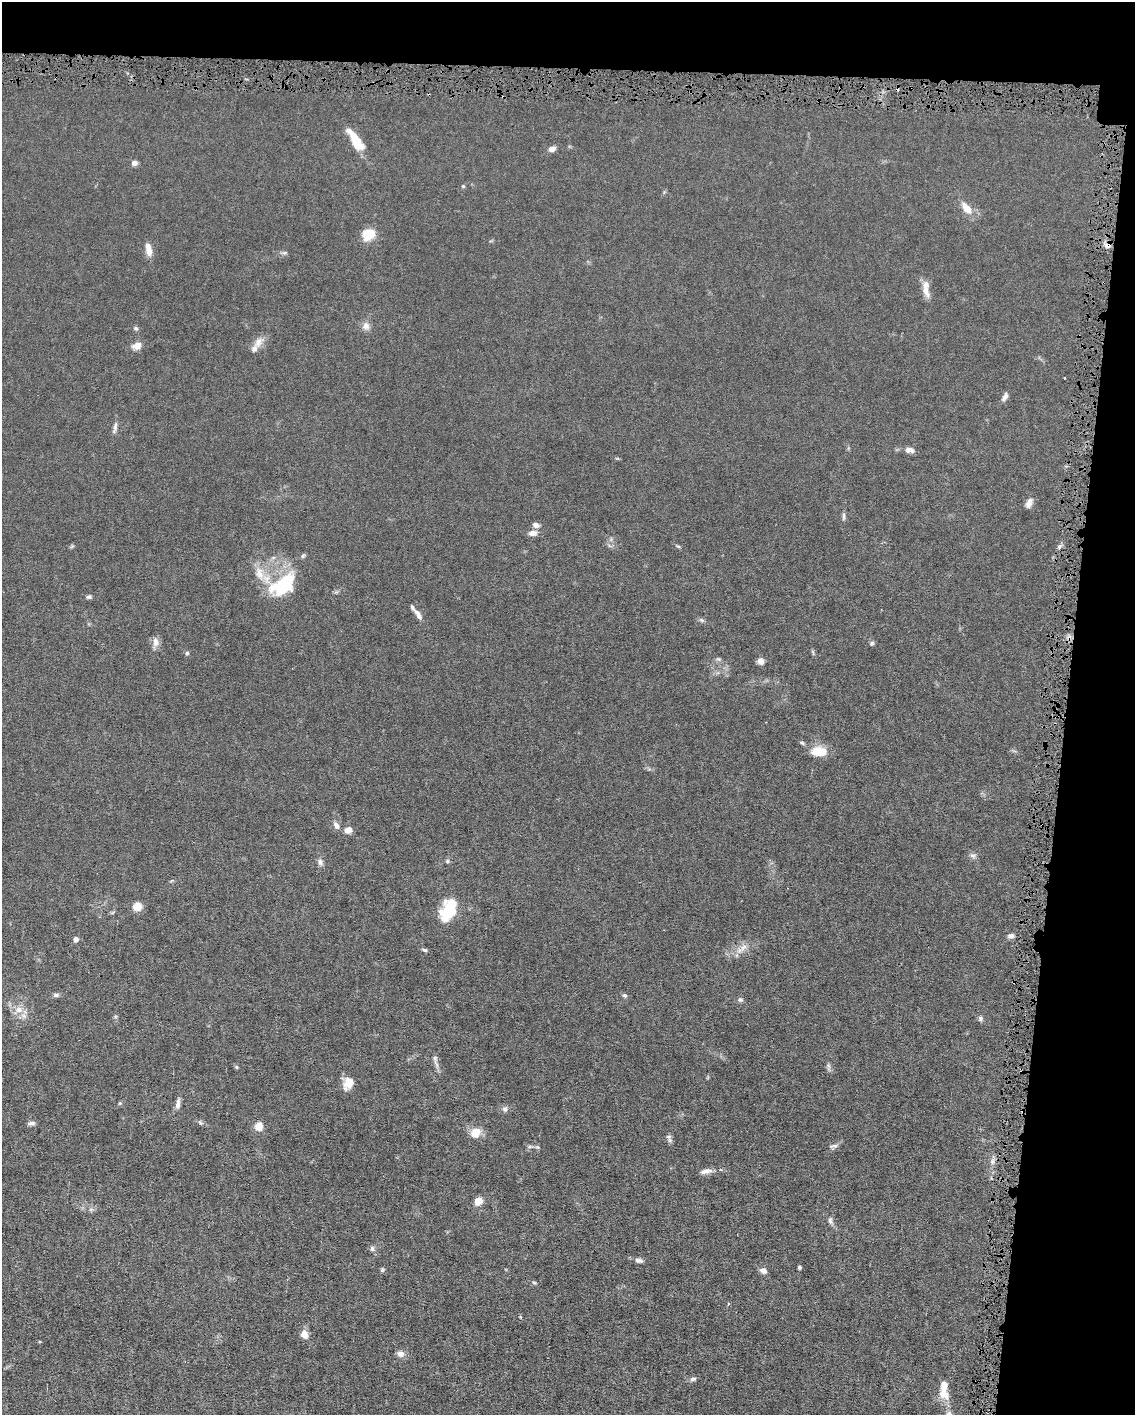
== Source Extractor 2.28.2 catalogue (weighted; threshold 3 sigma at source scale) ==
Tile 4 of 4 x 3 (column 4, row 1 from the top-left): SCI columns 3399-4531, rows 2938-4350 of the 4531 x 4566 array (HDU 1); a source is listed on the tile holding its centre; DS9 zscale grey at full resolution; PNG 1137 x 1417 px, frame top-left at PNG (2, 2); no overlay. Shown black and unused: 11% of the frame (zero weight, under 4 of 8 exposures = <1% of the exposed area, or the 3 px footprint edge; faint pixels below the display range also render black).
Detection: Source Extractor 2.28.2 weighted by HDU 2 'WHT'; one run over the whole footprint, this tile lists its part. Background 0.0155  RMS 0.0023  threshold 0.00928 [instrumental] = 3 sigma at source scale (4.09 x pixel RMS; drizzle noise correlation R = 1.36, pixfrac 0.8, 0.05/0.05 arcsec/px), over >= 5 px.
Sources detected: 92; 1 inside a brighter object's white glare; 2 cosmic-ray / hot-pixel residue — not listed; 6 inside a brighter listed object's ellipse — not listed separately; the other 83 listed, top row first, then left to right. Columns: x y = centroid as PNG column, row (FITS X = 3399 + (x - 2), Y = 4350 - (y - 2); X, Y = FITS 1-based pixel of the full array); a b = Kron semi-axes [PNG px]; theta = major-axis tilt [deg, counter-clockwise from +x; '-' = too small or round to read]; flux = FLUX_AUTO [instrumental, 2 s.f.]
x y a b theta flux
356 143 21 13 -37 3.6
552 149 8 6 20 1.1
134 163 7 6 - 0.84
463 186 5 5 - 0.26
967 208 15 8 -50 2.7
368 234 16 13 47 3.3
1108 245 10 7 47 0.88
148 249 18 8 -78 1.6
284 253 7 4 18 0.34
926 291 18 8 -62 1.7
366 326 10 9 - 1.2
136 328 7 6 - 0.38
258 342 16 10 64 1.7
137 346 11 8 26 1.6
1005 397 11 6 63 0.78
115 428 18 5 78 0.82
909 450 11 7 -5 1.3
1029 503 13 7 65 1
843 516 11 4 87 0.47
536 525 8 7 - 0.87
533 533 10 7 6 1.1
72 546 7 4 55 0.26
678 546 6 3 -19 0.26
303 556 6 5 - 0.34
259 573 21 12 -72 3.2
284 585 37 17 5 8.9
89 597 6 5 - 0.41
412 607 13 5 -53 0.63
419 616 11 7 -61 0.96
702 620 7 5 -3 0.41
155 642 14 8 -87 1.1
872 643 6 5 - 0.35
187 653 5 5 - 0.3
718 659 8 4 -15 0.37
761 661 6 6 - 1.3
802 743 6 4 -29 0.34
819 751 16 10 0 4.4
336 826 12 7 -54 0.95
348 830 9 7 20 1.3
973 855 9 6 -22 0.66
447 861 5 5 - 0.33
320 862 9 7 -90 0.68
137 906 9 9 - 2.1
450 910 16 12 69 11
112 913 6 4 19 0.26
1011 936 8 6 14 0.63
76 939 5 5 - 0.84
743 947 11 7 44 1.2
424 950 8 4 -24 0.37
56 995 8 5 0 0.5
624 995 6 5 - 0.37
740 1000 7 5 -39 0.41
19 1010 11 9 1 1.7
980 1018 7 6 - 0.49
435 1058 9 6 -74 0.61
829 1066 7 4 -70 0.45
236 1067 5 4 - 0.28
349 1083 13 9 59 3
120 1103 6 3 18 0.22
178 1104 12 6 83 0.99
505 1109 7 7 - 0.63
31 1123 10 5 4 0.58
200 1123 7 5 -45 0.4
259 1127 8 7 - 2.5
475 1133 13 11 49 2.7
668 1137 8 7 - 0.6
834 1146 12 4 6 0.49
992 1161 9 4 90 0.57
706 1171 15 6 11 1.2
478 1201 7 6 - 2.6
91 1209 7 4 18 0.39
830 1221 10 6 -84 0.64
372 1249 8 6 -89 0.53
639 1260 10 6 -16 0.8
799 1267 4 4 - 0.34
382 1270 7 5 -84 0.31
763 1271 8 7 - 0.97
534 1283 5 5 - 0.27
304 1334 9 7 -68 1.7
400 1354 9 8 - 1
693 1379 8 5 10 0.52
944 1394 17 11 -40 2.3
949 1414 8 7 - 0.76
Overlapping masked pixels (flux is a lower limit): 1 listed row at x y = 1108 245
Isophote crosses this tile's border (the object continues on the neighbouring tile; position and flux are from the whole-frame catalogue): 1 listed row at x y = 949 1414